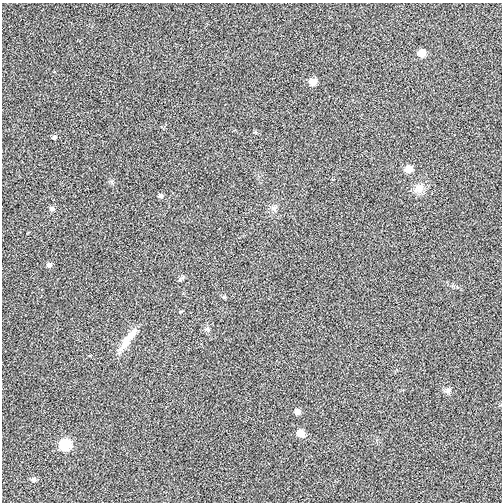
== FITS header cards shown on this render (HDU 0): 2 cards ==
NAXIS1  =                  500
NAXIS2  =                  500

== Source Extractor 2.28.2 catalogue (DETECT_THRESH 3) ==
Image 500 x 500 px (HDU 0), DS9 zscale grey, 1 PNG px = 1 image px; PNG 504 x 504 px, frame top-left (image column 1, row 500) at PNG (2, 3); no overlay
Background 0.00366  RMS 0.073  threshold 0.218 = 3 sigma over >= 5 px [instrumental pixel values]
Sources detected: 18; all 18 listed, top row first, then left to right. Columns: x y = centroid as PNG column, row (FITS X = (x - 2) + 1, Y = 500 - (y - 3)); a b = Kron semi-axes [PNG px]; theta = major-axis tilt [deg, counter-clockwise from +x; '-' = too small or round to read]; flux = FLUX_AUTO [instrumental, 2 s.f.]
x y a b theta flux
422 53 7 6 - 61
313 82 7 6 - 52
54 137 6 5 - 9.1
409 169 7 6 - 50
419 188 13 11 -49 43
161 196 6 5 - 12
274 208 10 6 -38 18
52 209 7 6 - 13
49 265 6 6 - 14
180 280 5 5 - 7.1
224 297 6 4 -44 6.4
207 329 8 6 -74 12
127 341 31 10 55 77
447 390 9 8 - 16
297 412 6 6 - 24
300 433 7 6 - 55
65 444 7 7 - 280
33 480 6 5 - 13